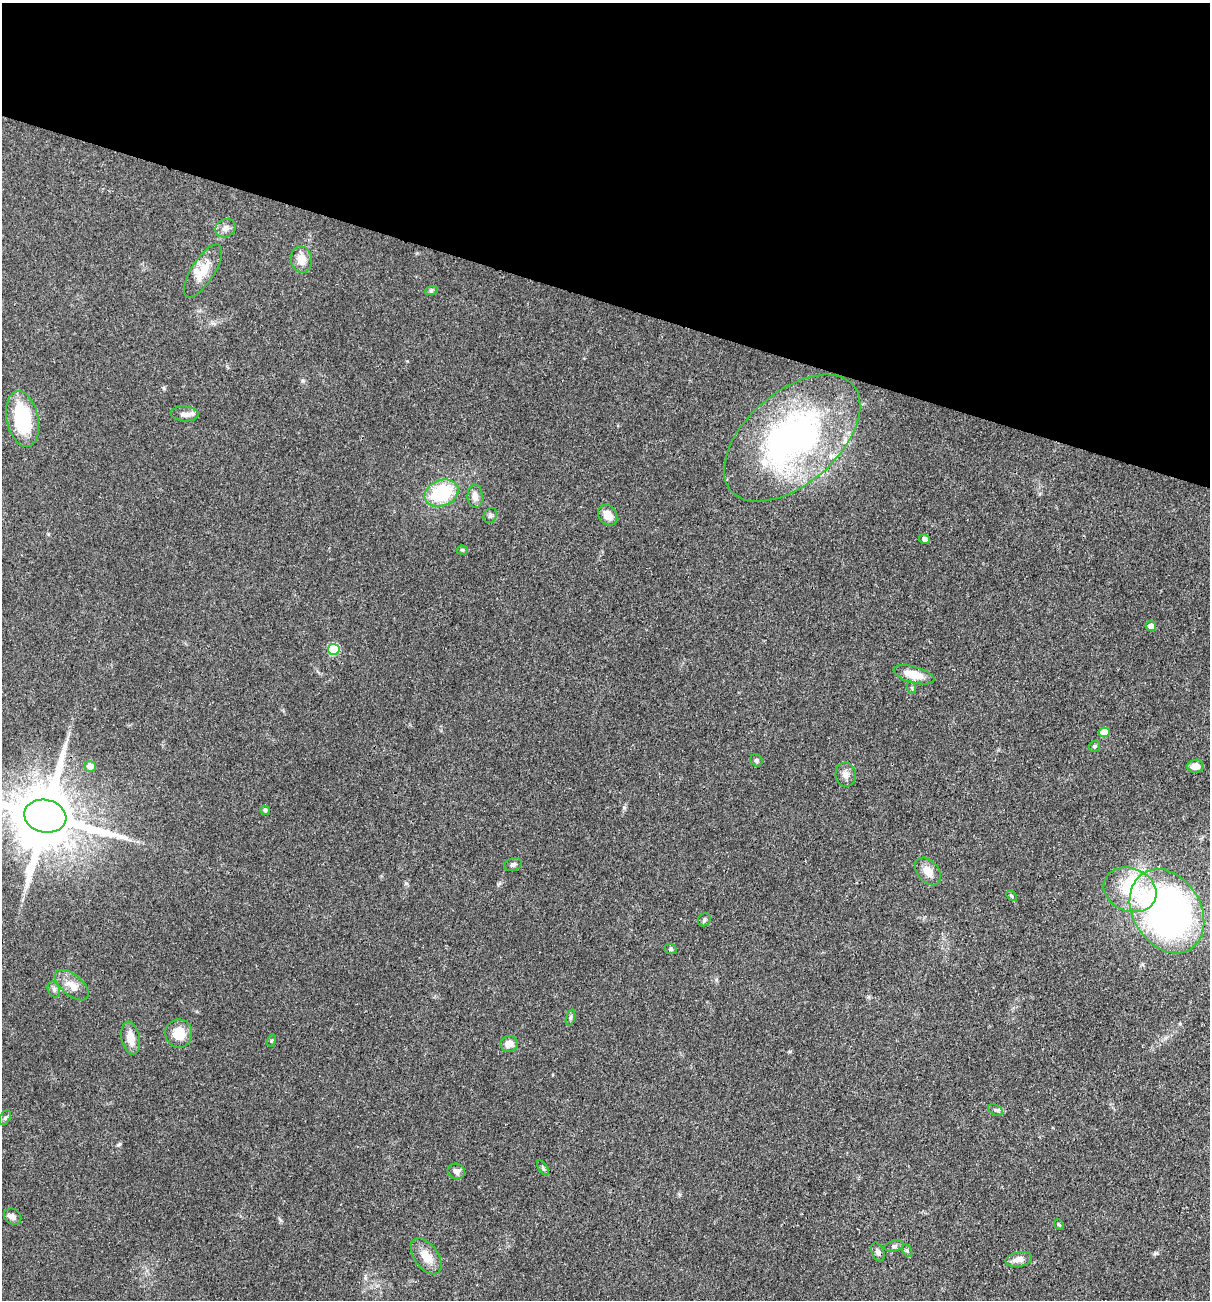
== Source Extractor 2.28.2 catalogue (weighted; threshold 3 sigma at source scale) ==
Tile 2 of 4 x 4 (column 2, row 1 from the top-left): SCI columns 1462-2669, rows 3896-5193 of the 5213 x 5194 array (HDU 1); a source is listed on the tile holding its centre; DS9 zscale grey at full resolution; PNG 1212 x 1302 px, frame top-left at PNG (2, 3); each listed source drawn as its Kron ellipse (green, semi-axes under 4 px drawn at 4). Shown black and unused: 23% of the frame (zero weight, under 3 of 4 exposures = <1% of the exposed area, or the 3 px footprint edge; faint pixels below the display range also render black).
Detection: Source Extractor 2.28.2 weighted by HDU 2 'WHT'; one run over the whole footprint, this tile lists its part. Background 0.0969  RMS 0.006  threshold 0.0271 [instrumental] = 3 sigma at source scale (4.5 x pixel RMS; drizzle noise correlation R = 1.50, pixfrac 1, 0.05/0.05 arcsec/px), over >= 5 px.
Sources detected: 52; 1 inside a brighter object's white glare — neither listed nor drawn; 1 inside a brighter listed object's ellipse — not listed separately; the other 50 listed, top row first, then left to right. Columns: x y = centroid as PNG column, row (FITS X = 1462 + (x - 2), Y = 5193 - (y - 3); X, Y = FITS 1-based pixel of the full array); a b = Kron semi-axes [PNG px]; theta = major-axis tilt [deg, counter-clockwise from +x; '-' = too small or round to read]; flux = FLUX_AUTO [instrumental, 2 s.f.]
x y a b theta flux
225 228 10 9 - 3.3
301 260 13 10 -82 6.9
203 271 30 11 57 12
431 291 7 4 20 0.93
185 414 14 7 -3 3.3
23 419 28 15 -78 41
792 438 81 46 41 180
441 493 17 13 22 37
475 496 11 7 -88 4.1
608 515 11 9 -55 6.8
490 516 8 6 58 1.6
924 539 5 5 - 1.9
462 550 5 4 - 0.84
1151 626 5 5 - 4.3
334 649 6 5 - 28
914 675 21 8 -15 10
912 688 6 4 -71 0.77
1104 732 5 5 - 7.7
1095 746 6 5 - 1.1
756 760 6 6 - 1.3
90 766 5 5 - 5.2
1195 766 8 6 5 4.7
846 775 12 10 -84 3.7
265 810 5 4 - 1.1
45 816 21 16 -12 6200
513 865 9 6 19 1.6
928 871 16 10 -50 6.4
1130 890 27 21 -22 30
1011 896 6 4 -46 0.8
1167 911 45 34 -58 270
704 920 7 6 - 1.3
671 949 6 5 - 0.96
72 985 20 10 -39 6.7
54 989 8 6 -70 1.7
570 1017 8 3 71 1.1
179 1033 14 13 - 12
130 1038 16 9 -79 7.4
271 1040 6 3 71 0.67
509 1044 9 8 - 4.9
995 1110 8 5 -26 1.2
5 1118 8 5 62 1.4
543 1168 8 4 -55 1
456 1171 9 7 -20 3.1
13 1217 9 7 -32 2.7
1059 1225 6 4 -52 0.74
894 1246 10 5 15 1.5
907 1251 7 4 -62 1.1
878 1252 10 6 -66 2.5
426 1256 20 12 -54 8.8
1019 1259 13 7 12 4.5
Overlapping masked pixels (flux is a lower limit): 1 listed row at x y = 45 816
Isophote crosses this tile's border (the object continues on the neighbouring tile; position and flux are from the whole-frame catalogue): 1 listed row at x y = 45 816
Unlisted compact peaks at least as high as the median listed source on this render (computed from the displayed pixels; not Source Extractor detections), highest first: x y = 118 1145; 624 807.